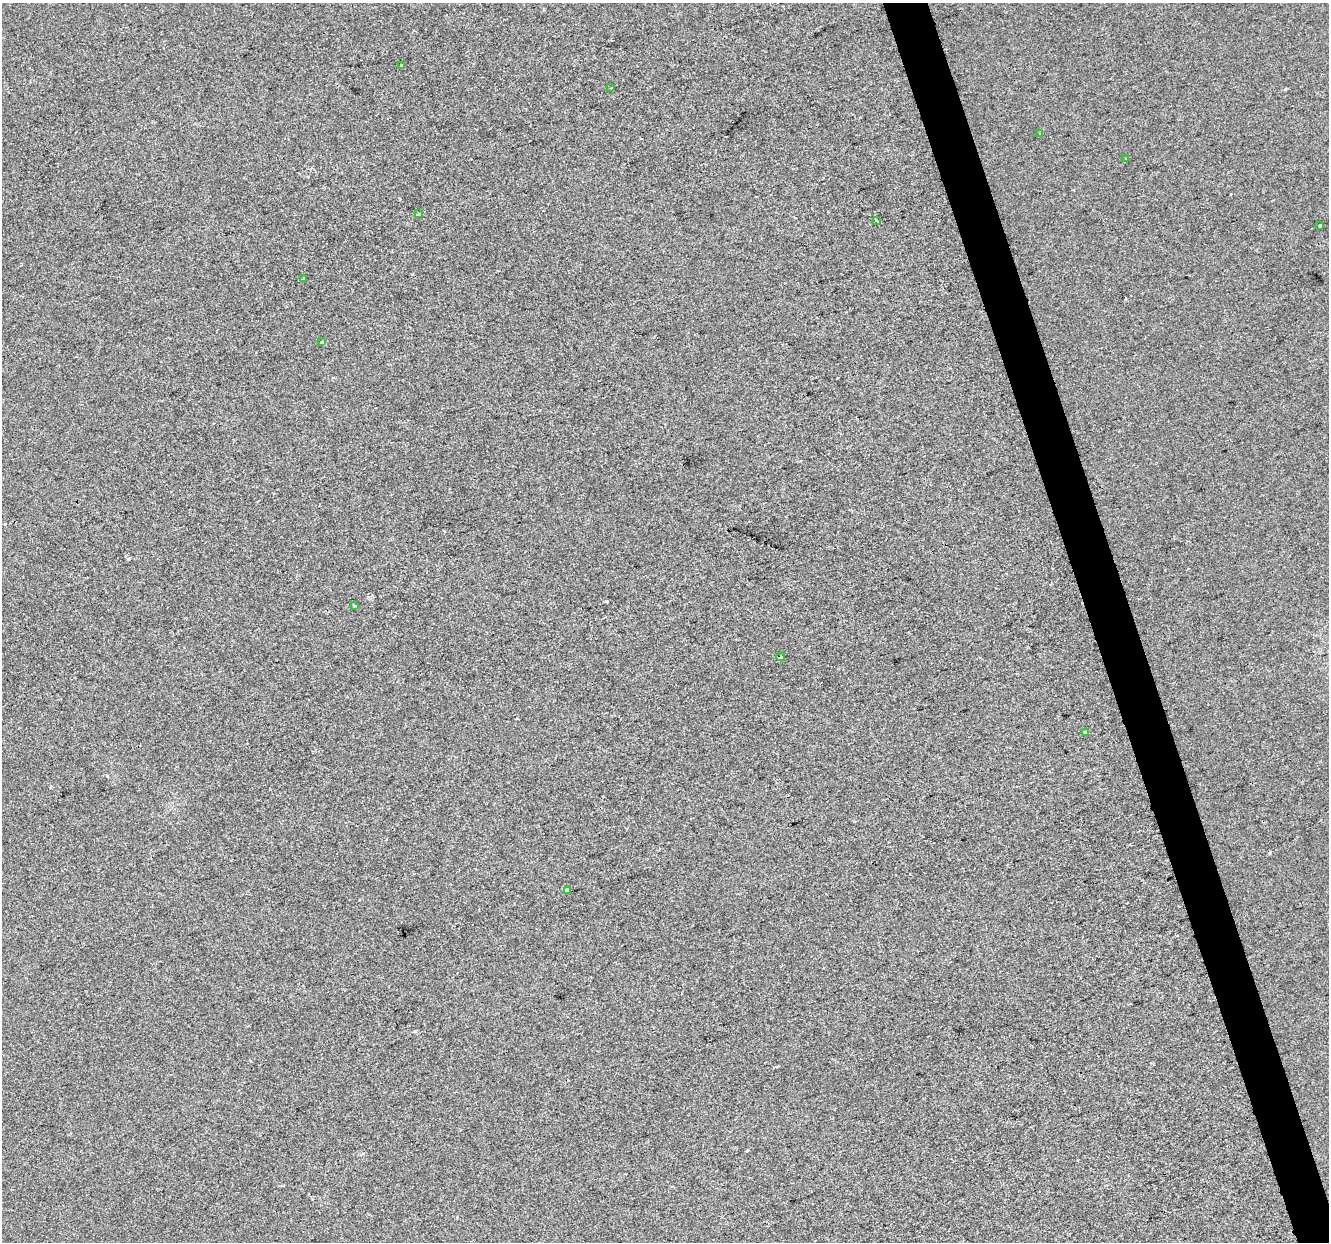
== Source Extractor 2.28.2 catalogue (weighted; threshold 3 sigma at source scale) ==
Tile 6 of 4 x 4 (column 2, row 2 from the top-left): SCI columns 1328-2654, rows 2588-3827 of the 5308 x 5123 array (HDU 1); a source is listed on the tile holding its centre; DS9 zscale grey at full resolution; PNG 1331 x 1244 px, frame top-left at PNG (2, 3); each listed source drawn as its Kron ellipse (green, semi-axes under 4 px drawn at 4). Shown black and unused: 3% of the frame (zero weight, under 2 of 3 exposures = <1% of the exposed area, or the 3 px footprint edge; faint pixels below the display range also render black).
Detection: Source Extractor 2.28.2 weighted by HDU 2 'WHT'; one run over the whole footprint, this tile lists its part. Background -8.58e-04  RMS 0.0056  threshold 0.0252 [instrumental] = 3 sigma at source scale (4.5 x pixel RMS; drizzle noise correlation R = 1.50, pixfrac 1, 0.0396/0.0396 arcsec/px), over >= 5 px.
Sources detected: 15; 2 cosmic-ray / hot-pixel residue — neither listed nor drawn; the other 13 listed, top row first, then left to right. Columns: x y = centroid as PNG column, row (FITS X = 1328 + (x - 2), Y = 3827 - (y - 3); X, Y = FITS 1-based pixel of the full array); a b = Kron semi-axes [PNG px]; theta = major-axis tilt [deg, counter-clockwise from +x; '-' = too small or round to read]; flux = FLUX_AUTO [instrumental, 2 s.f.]
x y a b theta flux
401 65 3 3 - 3.3
611 88 3 2 - 0.42
1040 133 3 3 - 1.5
1126 159 3 3 - 1.9
419 214 4 3 - 0.7
876 221 3 3 - 1.7
1320 226 3 3 - 0.7
303 279 3 3 - 0.98
322 342 4 4 - 0.9
355 605 3 3 - 1.6
781 657 4 3 - 3.7
1086 732 3 3 - 4.9
568 890 4 3 - 3
Overlapping masked pixels (flux is a lower limit): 1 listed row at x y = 781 657
Unlisted compact peaks at least as high as the median listed source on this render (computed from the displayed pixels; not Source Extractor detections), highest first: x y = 1285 89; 606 601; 128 559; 415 1031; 1269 853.